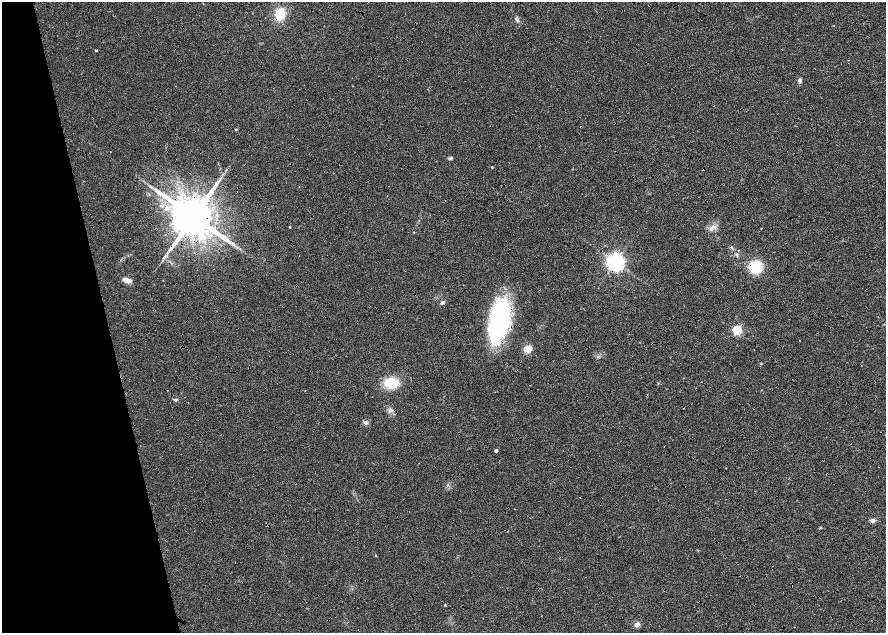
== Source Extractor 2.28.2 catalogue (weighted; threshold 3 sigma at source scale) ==
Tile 5 of 4 x 4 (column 1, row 2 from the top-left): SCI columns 10-1777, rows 2575-3835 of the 7092 x 5198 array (HDU 1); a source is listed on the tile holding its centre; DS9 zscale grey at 2 x 2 block average (1 PNG px = mean of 2 x 2 image px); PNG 888 x 635 px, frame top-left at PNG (2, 2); no overlay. Shown black and unused: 14% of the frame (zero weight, under 4 of 8 exposures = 4% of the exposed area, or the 3 px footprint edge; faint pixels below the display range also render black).
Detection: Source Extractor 2.28.2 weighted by HDU 2 'WHT'; one run over the whole footprint, this tile lists its part. Background 0.023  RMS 0.0036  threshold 0.0146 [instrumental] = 3 sigma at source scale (4.09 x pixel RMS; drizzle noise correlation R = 1.36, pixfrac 0.8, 0.0396/0.0396 arcsec/px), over >= 5 px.
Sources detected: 32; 2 cosmic-ray / hot-pixel residue — not listed; the other 30 listed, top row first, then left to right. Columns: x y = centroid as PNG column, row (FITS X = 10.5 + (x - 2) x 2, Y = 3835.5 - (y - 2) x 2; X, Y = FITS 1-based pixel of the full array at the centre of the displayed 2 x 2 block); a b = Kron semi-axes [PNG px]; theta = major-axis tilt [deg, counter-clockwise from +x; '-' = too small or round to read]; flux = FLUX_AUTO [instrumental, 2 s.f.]
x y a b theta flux
280 14 12 9 74 17
517 20 5 4 - 1.7
96 50 3 2 - 0.76
799 80 6 4 -72 2
236 130 3 3 - 0.73
450 158 6 4 15 1.4
492 167 2 2 - 0.79
633 176 2 2 - 0.4
193 217 10 9 - 4700
290 227 3 2 - 0.48
711 228 5 4 - 1.8
761 228 2 2 - 0.7
737 254 4 4 - 1.5
165 256 5 2 - 1.1
615 262 5 5 - 430
755 267 10 10 - 29
127 280 10 5 -16 5.8
443 302 5 3 - 1.8
499 321 44 18 77 120
737 330 3 3 - 65
528 349 3 3 - 40
391 383 9 7 -4 27
305 390 2 2 - 0.35
175 400 6 3 0 1.1
366 423 6 5 - 2.2
496 451 2 2 - 2.2
873 520 7 5 25 2.2
821 528 4 3 - 0.63
445 605 3 2 - 0.45
637 625 6 5 - 3.4
Overlapping masked pixels (flux is a lower limit): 6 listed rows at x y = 280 14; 633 176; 193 217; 615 262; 755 267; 499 321
Diffuse or blended objects may show on this block-average render without a row.